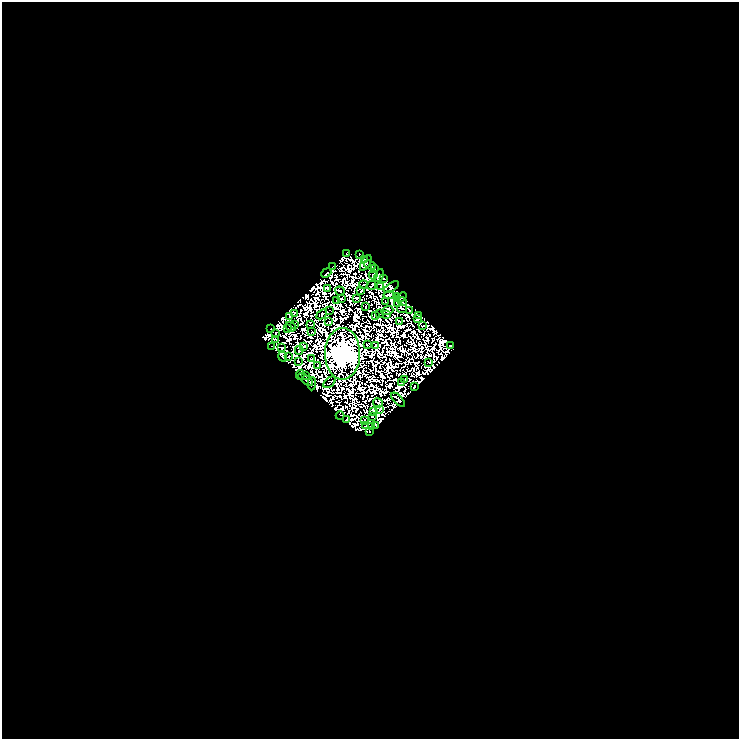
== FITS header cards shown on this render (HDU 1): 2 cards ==
NAXIS1  =                  737
NAXIS2  =                  737

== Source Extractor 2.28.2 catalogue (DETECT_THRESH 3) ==
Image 737 x 737 px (HDU 1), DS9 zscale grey, 1 PNG px = 1 image px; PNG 741 x 741 px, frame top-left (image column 1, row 737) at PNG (2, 2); each listed source drawn as its Kron ellipse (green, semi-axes under 4 px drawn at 4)
Background 0.0478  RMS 2.9e-06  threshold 8.82e-06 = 3 sigma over >= 5 px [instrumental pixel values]
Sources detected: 178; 93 with non-positive FLUX_AUTO (blend fragments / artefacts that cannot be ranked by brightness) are neither listed nor drawn; the other 85 listed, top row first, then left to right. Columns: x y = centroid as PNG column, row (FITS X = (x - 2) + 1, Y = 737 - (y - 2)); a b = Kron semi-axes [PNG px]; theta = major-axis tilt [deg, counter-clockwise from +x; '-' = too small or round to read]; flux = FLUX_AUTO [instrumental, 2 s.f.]
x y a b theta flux
347 253 3 2 - 0.022
360 254 3 2 - 0.36
365 259 3 2 - 0.2
366 263 9 2 59 0.33
370 265 6 3 -24 1.1
332 267 4 2 - 0.12
375 269 3 2 - 0.61
326 273 5 2 - 0.38
373 275 4 2 - 0.34
379 276 7 4 68 0.18
383 278 4 3 - 0.076
363 285 4 2 - 0.17
371 285 5 2 - 0.16
381 286 2 2 - 0.29
391 287 8 4 32 0.2
327 288 4 3 - 0.34
361 290 4 3 - 0.21
340 291 5 2 - 0.44
389 295 6 3 -5 0.06
397 296 2 2 - 0.38
401 297 6 3 40 0.38
341 298 3 2 - 0.086
356 298 3 2 - 0.35
337 301 2 2 - 0.26
385 301 4 2 - 0.13
402 302 4 2 - 0.37
397 303 2 2 - 0.16
365 307 2 2 - 0.08
402 309 5 2 - 0.21
330 310 3 2 - 0.26
387 311 6 4 21 0.87
409 311 3 2 - 0.33
294 313 3 3 - 0.16
322 314 6 2 43 0.48
380 314 2 2 - 0.23
375 315 3 2 - 0.43
387 315 4 2 - 0.64
419 315 2 2 - 0.54
289 316 2 2 - 0.31
417 319 3 2 - 0.22
399 321 3 2 - 0.35
329 322 3 2 - 0.36
294 324 2 2 - 0.2
311 325 3 2 - 0.36
422 326 2 2 - 0.33
291 327 5 2 - 0.45
288 328 3 2 - 0.29
270 329 2 2 - 0.091
312 331 2 2 - 0.12
276 333 2 2 - 0.19
275 339 4 2 - 0.21
367 345 3 2 - 0.18
451 345 3 2 - 0.69
271 346 2 2 - 0.06
304 346 3 3 - 0.28
375 346 3 2 - 0.32
282 348 2 2 - 0.35
299 350 4 2 - 0.026
342 354 26 17 -89 1900
289 356 3 2 - 0.86
283 357 5 3 - 1.3
311 359 2 2 - 0.19
298 361 3 2 - 0.55
429 362 3 2 - 0.4
318 365 2 2 - 0.04
300 375 5 2 - 0.45
306 375 3 2 - 0.59
306 379 9 4 -37 3.4
405 380 4 3 - 0.29
330 382 7 2 41 0.072
402 383 3 2 - 0.045
312 384 7 3 87 0.24
414 387 3 2 - 0.48
398 400 9 3 -47 0.14
378 403 5 2 - 0.21
380 409 3 2 - 0.19
373 411 4 2 - 0.094
340 416 4 2 - 0.13
372 416 3 2 - 0.21
346 419 3 2 - 0.064
365 420 2 2 - 0.34
376 425 4 2 - 0.82
366 426 2 2 - 0.28
372 427 3 2 - 0.14
370 431 3 2 - 0.71
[93 non-positive-flux detections neither listed nor drawn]